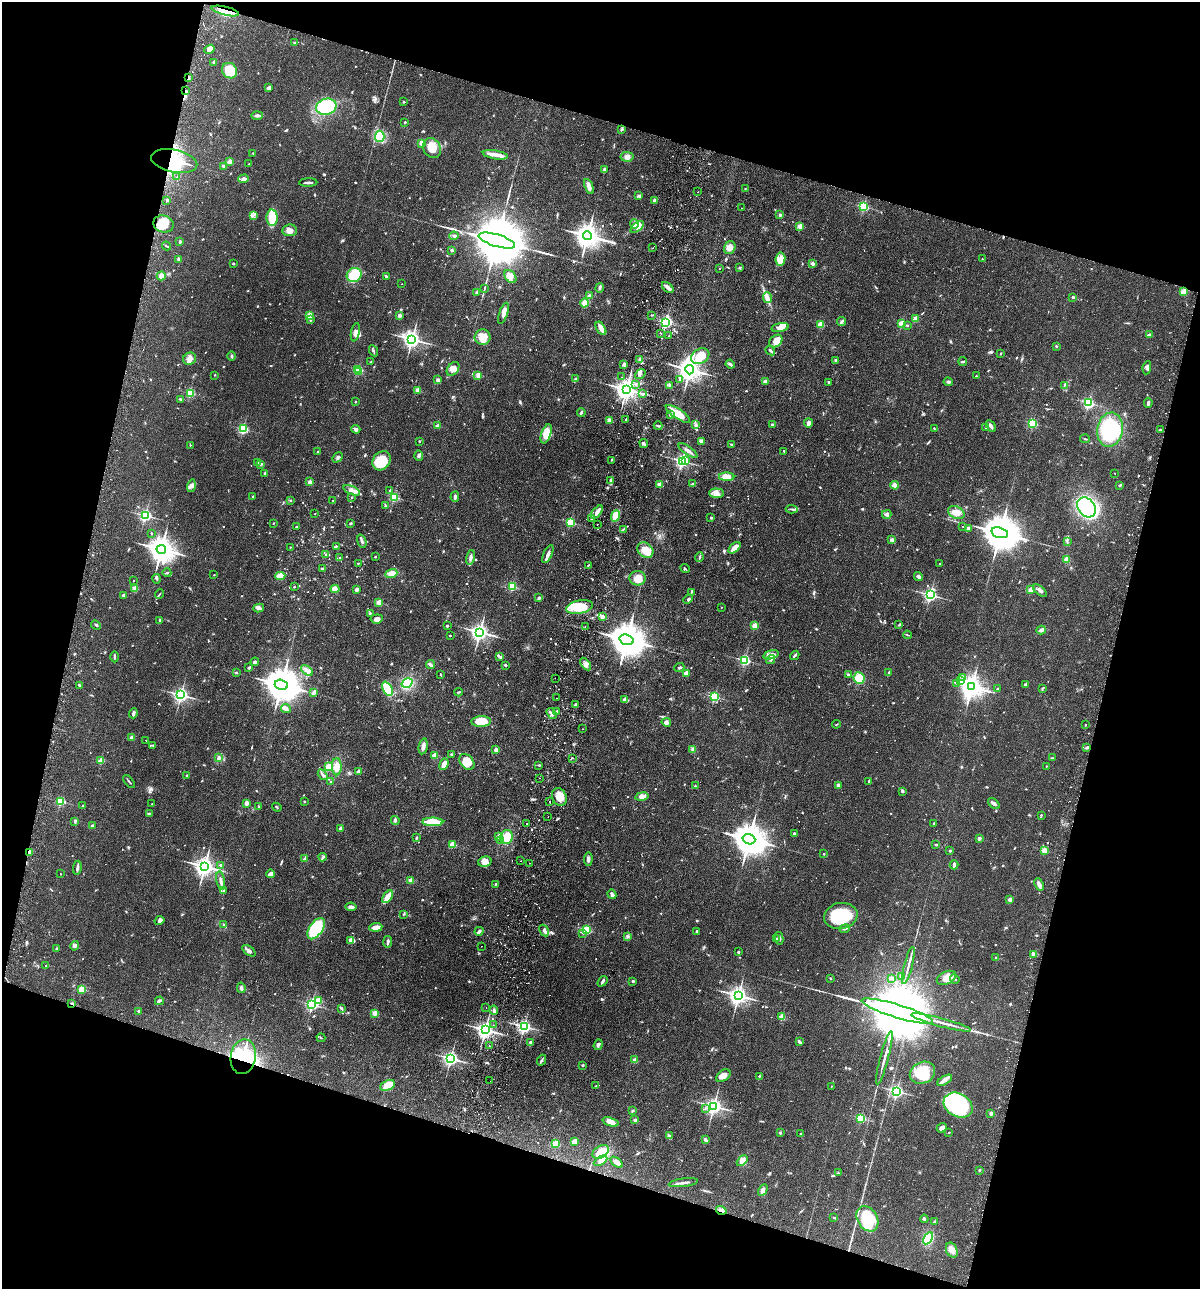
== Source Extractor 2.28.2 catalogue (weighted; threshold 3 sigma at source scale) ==
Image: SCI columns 307-5096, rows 19-5166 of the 5280 x 5184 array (HDU 1 of 3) = the unmasked area's bounding box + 8 px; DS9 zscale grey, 4 x 4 block average (1 PNG px = mean of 4 x 4 image px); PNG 1202 x 1291 px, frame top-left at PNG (2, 2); each listed source drawn as its Kron ellipse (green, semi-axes under 4 px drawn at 4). Shown black and unused: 33% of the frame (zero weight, under 2 of 3 exposures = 3% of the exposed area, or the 3 px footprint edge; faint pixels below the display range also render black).
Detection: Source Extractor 2.28.2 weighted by HDU 2 'WHT'. Background 0.0641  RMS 0.0053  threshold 0.024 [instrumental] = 3 sigma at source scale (4.5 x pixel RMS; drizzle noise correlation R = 1.50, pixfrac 1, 0.05/0.05 arcsec/px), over >= 5 px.
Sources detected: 1112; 4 too faint to see at this stretch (4 x 4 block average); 7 inside a brighter object's white glare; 20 cosmic-ray / hot-pixel residue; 2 long thin detections or spike segments (spike, bleed or trail) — neither listed nor drawn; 22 coinciding with a brighter row at this scale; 33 inside a brighter listed object's ellipse — not listed separately; of the other 1024, all 500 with FLUX_AUTO >= 2.3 (the completeness limit of this list) listed and drawn (524 fainter detections not listed), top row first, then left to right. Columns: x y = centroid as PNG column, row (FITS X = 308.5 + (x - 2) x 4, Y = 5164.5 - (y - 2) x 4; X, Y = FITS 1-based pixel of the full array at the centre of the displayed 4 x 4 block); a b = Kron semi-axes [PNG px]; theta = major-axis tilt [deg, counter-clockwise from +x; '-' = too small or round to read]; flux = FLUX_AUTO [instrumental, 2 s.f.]
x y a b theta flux
225 11 14 4 -14 34
295 43 3 2 - 6.1
210 49 5 4 - 18
214 62 2 2 - 30
230 71 8 7 - 110
188 78 2 2 - 22
269 88 3 2 - 14
186 91 3 2 - 5.5
403 102 2 2 - 2.6
326 107 10 8 14 170
257 115 5 2 - 10
405 122 4 2 - 2.4
622 130 4 2 - 3.4
380 136 5 5 - 71
422 143 2 2 - 81
432 148 10 8 -58 65
253 153 2 2 - 2.5
495 155 13 4 -10 23
627 157 6 5 - 13
174 161 23 11 -12 130
230 162 2 2 - 68
249 164 3 2 - 3.1
224 166 3 2 - 7
605 170 4 2 - 4.2
177 177 2 2 - 2.9
244 179 5 4 - 11
308 183 9 2 2 8.9
589 186 8 4 -68 16
745 189 2 2 - 4
698 192 2 2 - 2.7
639 196 4 2 - 5.5
167 200 2 2 - 18
654 200 2 2 - 22
864 206 2 2 - 410
742 208 2 2 - 2.6
253 215 3 2 - 3.8
780 215 2 2 - 21
272 218 8 5 -88 59
163 224 10 8 -16 43
634 224 4 2 - 6.9
800 226 2 2 - 88
637 227 8 3 39 16
290 230 7 6 - 18
454 236 4 3 - 6.1
587 236 4 4 - 3800
497 241 19 6 -17 45000
180 242 2 2 - 19
166 246 5 2 - 3.5
652 248 2 2 - 2.4
730 248 7 5 75 22
452 250 2 2 - 19
178 259 3 2 - 5.6
780 259 7 5 82 19
982 259 2 2 - 2.7
233 264 2 2 - 5.3
813 264 2 2 - 35
739 268 4 2 - 2.4
719 269 2 2 - 2.4
354 275 7 7 - 66
161 276 5 4 - 17
386 276 2 2 - 6.9
510 276 7 5 -52 17
401 284 2 2 - 3.7
668 287 7 4 -42 13
484 288 4 2 - 2.6
600 288 5 2 - 4.9
1184 291 4 2 - 26
476 292 2 2 - 4.8
589 296 2 2 - 38
1073 297 2 2 - 12
768 298 5 2 - 9.2
585 303 4 4 - 21
503 313 11 3 71 16
309 315 2 2 - 110
652 315 3 2 - 2.3
399 316 2 2 - 31
915 319 2 2 - 91
310 320 2 2 - 7.9
841 322 4 2 - 5.6
666 323 2 2 - 410
902 323 2 2 - 130
821 325 2 2 - 110
907 325 2 2 - 6.8
780 327 8 4 11 21
601 328 7 3 -58 24
355 332 9 4 79 14
661 333 2 2 - 3.2
1149 335 3 2 - 9.7
669 336 2 2 - 5.5
482 337 8 7 - 47
412 339 3 3 - 1600
776 341 7 5 42 31
1056 346 2 2 - 3.6
770 350 5 2 - 6.3
373 351 6 2 -63 4
1000 354 2 2 - 2.4
231 356 4 2 - 3.2
700 356 10 7 30 81
190 359 7 5 32 18
640 359 3 2 - 3.9
836 360 2 2 - 16
371 362 2 2 - 2.9
963 362 4 2 - 4.6
624 364 3 2 - 11
730 364 4 2 - 4.8
1147 368 6 2 81 8.3
358 369 2 2 - 190
453 369 8 5 52 19
690 370 4 4 - 2900
358 371 3 2 - 49
640 374 6 2 37 6.6
215 375 2 2 - 4.3
478 375 2 2 - 70
976 376 2 2 - 2.9
622 377 2 2 - 4
575 379 4 2 - 4.4
680 379 4 3 - 7.2
438 380 3 3 - 9.6
765 381 4 2 - 6.2
829 382 4 2 - 5.3
948 382 4 3 - 5.2
635 384 2 2 - 3.2
670 385 4 2 - 6.6
1064 385 3 2 - 3.1
626 389 3 3 - 2700
418 390 2 2 - 76
190 393 2 2 - 230
642 394 3 2 - 3.8
180 399 3 2 - 3.9
355 402 2 2 - 3.1
1089 403 2 2 - 550
1148 403 5 2 - 7.3
581 412 4 2 - 4.5
678 414 14 5 -33 55
670 415 3 3 - 4.4
626 419 2 2 - 5.3
609 420 2 2 - 15
808 423 4 3 - 15
1033 423 2 2 - 300
696 424 3 3 - 4.3
772 425 2 2 - 19
438 426 2 2 - 46
658 426 4 2 - 3.3
991 426 6 3 -61 9.7
986 428 2 2 - 7.7
243 429 2 2 - 350
356 429 4 4 - 6.8
934 429 3 2 - 2.9
1110 430 17 13 79 210
1160 430 2 2 - 3.3
546 434 10 4 72 48
1085 439 5 2 - 2.6
419 441 2 2 - 2.4
701 441 3 3 - 12
644 444 5 2 - 11
731 444 3 2 - 4.4
190 445 2 2 - 2.9
688 451 11 2 -36 12
784 451 2 2 - 2.3
318 452 3 2 - 3.7
419 455 5 3 - 6.3
338 457 6 3 47 6.1
611 460 2 2 - 2.5
685 460 3 2 - 35
381 461 10 8 54 93
682 461 2 2 - 800
257 462 2 2 - 18
261 464 4 2 - 5.3
265 473 2 2 - 19
1115 473 2 2 - 2.4
727 477 7 4 0 43
611 481 4 2 - 6.7
310 482 2 2 - 52
659 484 3 3 - 13
692 484 3 2 - 4.1
895 485 4 3 - 20
1120 485 3 2 - 4.6
191 486 6 4 73 11
352 490 8 3 -24 13
390 490 2 2 - 6.5
717 493 7 4 -3 19
253 496 2 2 - 4.5
352 497 2 2 - 9.1
394 497 2 2 - 290
455 497 5 2 - 7.8
290 500 3 2 - 2.6
333 500 2 2 - 2.5
385 506 2 2 - 4.8
1087 507 11 8 -52 360
792 509 6 2 -5 5.7
597 512 8 3 52 13
956 513 8 6 -27 23
315 514 2 2 - 3.5
887 514 5 3 - 8
145 515 2 2 - 710
616 516 6 4 68 40
711 518 2 2 - 11
592 519 4 2 - 4.2
570 522 2 2 - 250
274 523 2 2 - 3.8
351 523 3 2 - 3.1
597 524 2 2 - 8.2
963 526 2 2 - 2.6
296 527 2 2 - 10
623 529 3 2 - 2.8
968 529 3 3 - 8.7
151 533 3 2 - 2.6
1000 533 8 5 -17 13000
892 540 3 2 - 17
362 541 7 2 -70 8.3
1067 542 3 2 - 3
336 546 2 2 - 4.5
290 547 2 2 - 2.5
734 548 7 3 45 31
161 549 5 4 - 4700
645 550 9 7 -41 44
548 554 10 3 65 13
326 555 2 2 - 18
375 557 2 2 - 5.9
470 557 7 3 76 10
699 557 5 2 - 4.4
340 558 2 2 - 2.4
1067 559 2 2 - 97
358 563 2 2 - 5.1
940 564 2 2 - 7.9
588 565 2 2 - 2.3
323 569 4 3 - 4.6
685 569 5 2 - 3
167 573 4 2 - 3.2
391 573 6 4 19 29
214 575 2 2 - 2.7
280 576 5 3 - 30
918 576 5 3 - 7
637 578 8 7 - 25
157 579 4 3 - 4.9
134 581 2 2 - 3.4
512 586 2 2 - 250
294 587 2 2 - 6.9
135 588 2 2 - 72
335 589 4 4 - 16
356 589 3 2 - 11
1031 590 2 2 - 84
1040 591 8 3 -39 9.7
691 592 3 2 - 3.3
160 594 5 2 - 2.7
123 595 2 2 - 21
930 595 2 2 - 800
539 598 3 2 - 3.5
688 599 5 3 - 5.4
379 602 2 2 - 90
579 607 13 6 11 83
721 607 2 2 - 2.3
259 608 5 3 - 8.8
370 613 4 2 - 3.5
602 617 2 2 - 41
377 619 6 4 6 11
159 620 3 2 - 4.5
96 625 5 2 - 3.5
899 625 3 2 - 2.4
447 626 2 2 - 14
754 626 2 2 - 100
585 627 2 2 - 2.4
1041 630 4 3 - 13
480 632 3 3 - 1700
907 635 4 2 - 2.7
450 636 2 2 - 5.2
627 640 7 5 -18 11000
771 655 8 4 15 18
795 655 5 2 - 5.5
114 657 5 2 - 3.7
499 657 2 2 - 2.4
745 660 2 2 - 450
771 660 5 2 - 6.1
255 662 4 3 - 6.1
586 664 7 3 -55 12
430 665 5 3 - 6.8
505 665 3 2 - 3.8
679 667 5 2 - 6.9
249 668 3 2 - 4.8
307 671 7 3 -35 12
236 672 2 2 - 7.2
686 673 4 3 - 17
889 673 4 2 - 13
441 674 2 2 - 3.6
848 675 3 2 - 5.1
555 678 2 2 - 3.5
859 678 6 5 - 89
962 678 3 2 - 4.6
961 680 3 2 - 4.9
407 683 6 3 33 100
957 683 3 2 - 2.8
1025 684 3 2 - 4.8
79 685 2 2 - 7.2
281 685 6 5 - 9600
972 687 4 3 - 2500
998 688 2 2 - 2.4
1042 688 4 2 - 3.6
387 689 7 4 -64 75
314 692 3 2 - 11
458 692 4 2 - 2.9
181 695 2 2 - 1200
714 697 2 2 - 360
556 698 2 2 - 2.8
624 699 2 2 - 25
575 705 3 2 - 8
286 708 5 3 - 12
556 712 2 2 - 48
133 713 5 3 - 7.5
551 714 6 3 -56 10
481 721 10 5 3 83
666 722 5 4 - 10
836 724 4 2 - 2.8
1085 725 2 2 - 5.3
582 729 2 2 - 3.9
132 738 4 3 - 11
146 740 2 2 - 2.4
153 745 3 2 - 2.9
423 746 8 3 79 14
1087 747 4 2 - 6
693 749 3 3 - 10
496 750 3 3 - 16
451 754 3 2 - 2.4
435 755 2 2 - 98
219 758 4 3 - 9.2
573 758 2 2 - 2.6
1052 758 3 2 - 3
101 761 2 2 - 92
467 762 9 6 -48 49
444 764 6 3 69 28
539 765 2 2 - 3.4
1046 766 2 2 - 2.8
329 767 2 2 - 170
337 767 8 5 -89 28
358 772 3 2 - 6.9
322 775 6 2 -56 7.6
187 776 2 2 - 13
540 778 2 2 - 3.6
330 781 2 2 - 3.8
869 781 3 2 - 2.8
129 782 8 2 -51 4.1
838 785 3 3 - 9.5
695 786 2 2 - 2.4
902 791 4 3 - 4.5
642 796 7 4 10 18
559 797 9 7 -67 31
60 801 2 2 - 290
304 801 2 2 - 2.4
550 801 2 2 - 3.2
246 803 3 3 - 17
152 804 2 2 - 3.1
994 804 7 3 -41 9
83 806 2 2 - 11
258 806 2 2 - 3
277 807 5 2 - 3.7
149 813 3 2 - 2.8
1041 815 2 2 - 6.1
548 817 2 2 - 3.3
395 820 4 3 - 5.5
75 821 3 2 - 5.6
433 822 10 4 -1 90
527 823 2 2 - 3.8
934 823 2 2 - 4.3
92 826 2 2 - 24
340 829 2 2 - 27
794 833 2 2 - 3.3
498 836 4 2 - 5.4
507 837 7 6 - 54
416 838 4 2 - 3.6
979 838 2 2 - 35
749 839 6 5 - 8900
501 840 3 2 - 2.5
453 844 2 2 - 120
936 845 3 2 - 5.6
1044 850 2 2 - 120
950 851 2 2 - 12
30 852 3 2 - 5.1
824 854 2 2 - 5.7
323 857 4 2 - 4
304 859 2 2 - 22
588 859 7 3 86 10
521 861 2 2 - 4.9
485 862 7 5 16 16
529 863 2 2 - 2.6
220 865 2 2 - 7.2
954 865 4 2 - 9
205 866 3 3 - 2400
77 868 7 2 81 8
60 874 2 2 - 3.3
271 874 4 2 - 15
411 880 2 2 - 61
221 881 9 2 -78 13
495 884 2 2 - 3.1
1039 884 6 3 -67 15
223 891 2 2 - 4.3
612 894 5 3 - 12
387 897 7 4 53 31
1010 899 2 2 - 40
351 907 5 3 - 14
404 914 3 2 - 3.1
841 916 17 13 10 190
159 920 5 4 - 8.3
223 924 3 2 - 2.3
376 927 6 3 6 31
316 929 12 6 56 160
845 929 5 2 - 3.8
587 930 2 2 - 280
479 931 4 2 - 9.9
544 931 6 4 -60 9.2
697 931 2 2 - 11
583 933 2 2 - 3
628 936 3 3 - 4.9
779 938 6 2 -79 7.4
777 939 2 2 - 7.4
351 940 3 2 - 18
388 942 6 2 81 8.1
75 946 5 3 - 7.2
481 946 2 2 - 2.8
56 949 2 2 - 11
249 951 7 3 -35 9.6
738 952 3 2 - 3.9
1033 955 3 3 - 7.8
996 958 3 2 - 4.3
908 965 19 2 76 17
46 966 2 2 - 7.6
901 976 4 2 - 3.8
830 978 2 2 - 2.5
892 978 4 2 - 8.9
946 978 10 6 24 25
955 979 5 2 - 6.3
602 981 6 2 53 5.9
633 981 2 2 - 5.6
241 988 5 3 - 6.6
82 989 2 2 - 180
738 995 3 3 - 1900
318 1000 2 2 - 130
159 1001 4 3 - 6.5
72 1004 2 2 - 17
312 1004 2 2 - 600
341 1008 4 2 - 4.3
486 1008 2 2 - 2.4
494 1010 5 3 - 9.1
138 1011 2 2 - 12
897 1011 37 6 -17 82000
375 1013 2 2 - 66
782 1017 2 2 - 120
941 1022 31 2 -15 27
493 1025 2 2 - 4.3
524 1027 2 2 - 900
485 1030 3 3 - 1700
321 1038 4 2 - 2.5
530 1042 2 2 - 13
799 1042 3 2 - 8.5
489 1045 2 2 - 2.8
598 1045 5 3 - 6
243 1057 17 12 81 180
451 1058 3 2 - 1100
884 1058 27 2 75 20
542 1060 6 2 65 7.2
635 1060 2 2 - 43
582 1065 3 2 - 3.5
922 1073 13 10 25 99
723 1076 8 5 34 22
759 1076 2 2 - 2.8
945 1080 8 3 30 11
490 1081 2 2 - 4.9
388 1085 7 5 25 41
596 1086 2 2 - 2.4
831 1086 2 2 - 3
897 1091 2 2 - 850
958 1105 15 11 -29 410
714 1106 3 3 - 1400
705 1109 3 2 - 2.6
633 1111 3 2 - 3.9
991 1113 2 2 - 27
861 1118 2 2 - 290
635 1120 2 2 - 28
611 1122 8 4 -20 23
942 1128 5 3 - 12
949 1132 2 2 - 2.4
780 1133 2 2 - 18
801 1134 2 2 - 3.5
669 1135 3 2 - 3.1
705 1140 4 2 - 10
575 1141 3 2 - 29
556 1144 2 2 - 120
601 1152 9 6 34 43
601 1161 7 2 30 8.9
742 1161 6 3 44 23
617 1162 7 3 -36 22
979 1170 2 2 - 4.1
838 1173 2 2 - 2.4
683 1183 15 2 7 13
763 1190 6 3 61 16
721 1210 5 2 - 9.8
834 1218 4 2 - 3.5
867 1219 13 10 -58 150
924 1219 4 2 - 7
935 1221 3 3 - 3.2
928 1238 6 4 60 85
952 1250 8 5 -66 20
Overlapping masked pixels (flux is a lower limit): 9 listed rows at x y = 225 11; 188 78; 186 91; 174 161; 1184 291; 30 852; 72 1004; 243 1057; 721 1210
Diffuse or blended objects may show on this block-average render without a row.